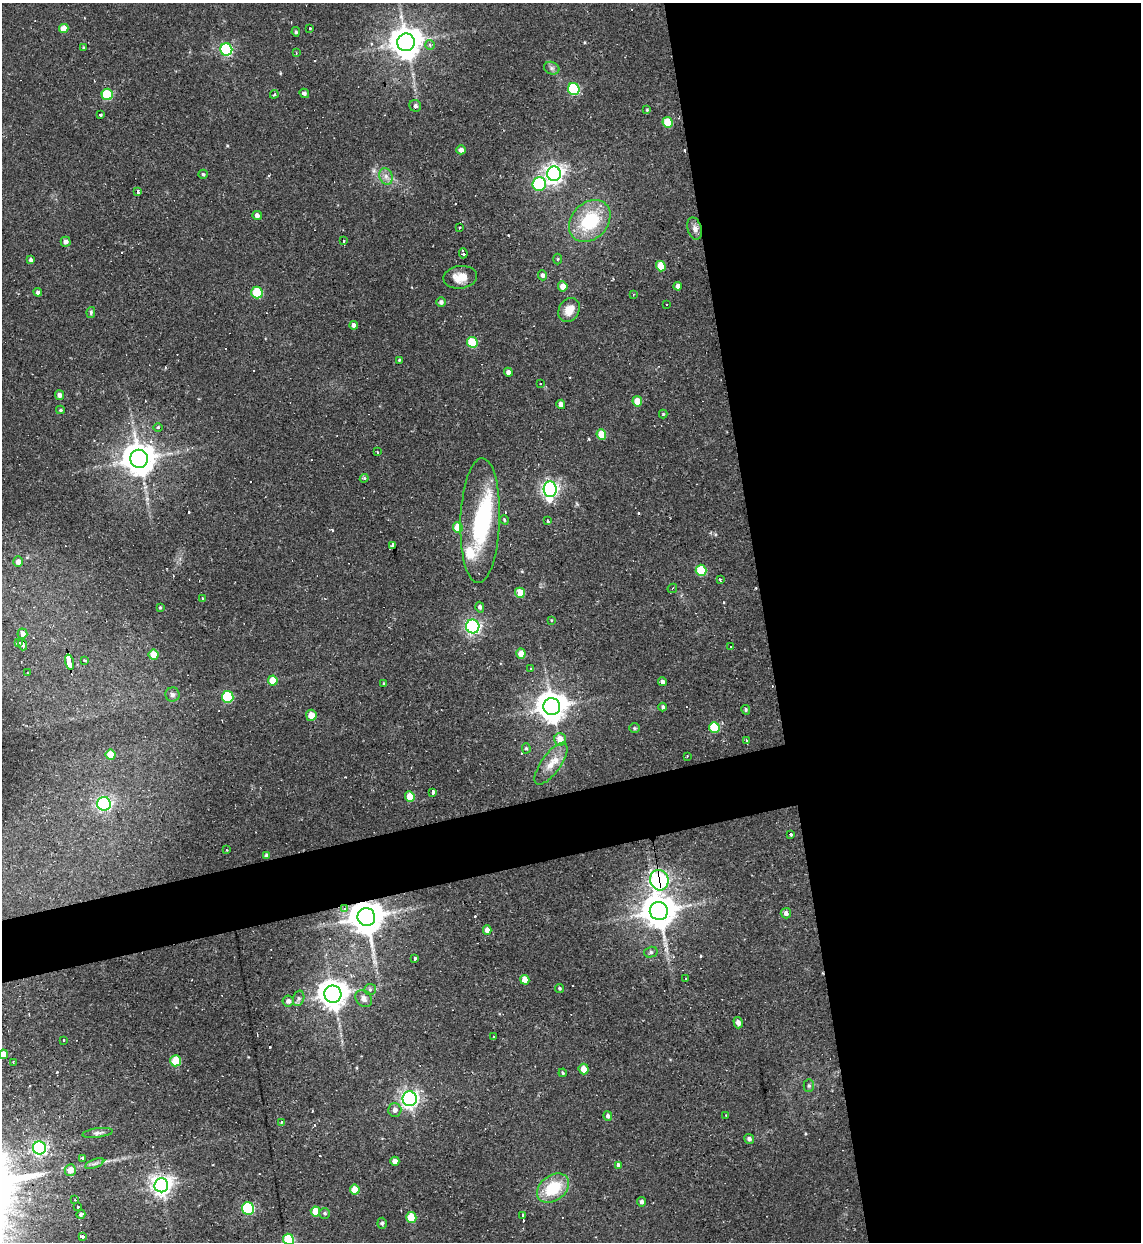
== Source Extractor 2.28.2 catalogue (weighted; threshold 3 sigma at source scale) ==
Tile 8 of 4 x 4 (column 4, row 2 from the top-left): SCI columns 3669-4807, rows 2483-3722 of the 4944 x 4963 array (HDU 1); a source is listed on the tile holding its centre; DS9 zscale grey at full resolution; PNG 1143 x 1244 px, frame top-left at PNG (2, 3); each listed source drawn as its Kron ellipse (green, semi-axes under 4 px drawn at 4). Shown black and unused: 36% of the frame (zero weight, under 2 of 3 exposures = <1% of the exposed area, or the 3 px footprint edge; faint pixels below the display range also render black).
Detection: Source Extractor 2.28.2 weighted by HDU 2 'WHT'; one run over the whole footprint, this tile lists its part. Background 0.0631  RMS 0.0059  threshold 0.0265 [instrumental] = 3 sigma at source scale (4.5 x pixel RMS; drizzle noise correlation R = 1.50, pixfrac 1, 0.05/0.05 arcsec/px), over >= 5 px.
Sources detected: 187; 1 inside a brighter object's white glare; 23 cosmic-ray / hot-pixel residue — neither listed nor drawn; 2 inside a brighter listed object's ellipse — not listed separately; the other 161 listed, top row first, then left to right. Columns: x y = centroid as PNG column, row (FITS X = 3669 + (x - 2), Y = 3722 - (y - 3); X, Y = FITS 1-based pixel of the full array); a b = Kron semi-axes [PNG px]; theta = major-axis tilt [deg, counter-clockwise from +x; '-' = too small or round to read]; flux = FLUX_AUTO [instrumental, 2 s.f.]
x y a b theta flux
64 28 4 4 - 6.5
309 29 3 3 - 1.3
296 32 4 3 - 0.8
406 42 9 9 - 1000
430 45 5 5 - 1.3
83 48 4 3 - 0.65
226 49 6 6 - 68
296 53 4 3 - 0.7
552 68 8 6 -21 1.6
574 89 6 5 - 54
304 93 5 4 - 1.3
107 94 6 5 - 29
274 94 4 3 - 0.82
415 106 6 5 - 1.5
647 110 4 4 - 0.56
100 115 3 3 - 3.4
667 122 5 5 - 16
461 150 4 4 - 2.5
203 174 4 4 - 0.86
554 174 7 7 - 320
386 176 8 6 -70 2.6
539 184 7 6 - 56
137 191 4 3 - 4.8
257 215 4 4 - 2.3
590 221 23 18 46 33
459 227 3 3 - 1.1
695 229 11 7 -75 2.7
343 241 3 3 - 1.7
66 242 5 5 - 2.4
463 253 5 3 - 1.8
558 259 5 3 - 0.53
31 260 4 4 - 1.5
661 266 5 5 - 12
542 275 5 4 - 1.7
460 277 17 11 8 7.5
563 286 5 5 - 5
678 286 4 4 - 2.7
38 292 4 4 - 1.6
257 292 6 5 - 25
633 294 3 2 - 0.61
441 302 4 4 - 1.6
666 304 2 2 - 0.38
569 310 13 10 59 6.9
91 312 5 4 - 1.1
354 325 4 4 - 2.2
472 342 5 5 - 25
399 360 4 3 - 0.6
508 372 5 4 - 2.3
540 384 3 3 - 0.47
59 395 5 4 - 2.2
637 401 5 5 - 7.3
561 404 4 4 - 3.1
60 410 4 3 - 0.72
663 414 4 4 - 0.53
158 427 5 3 - 0.65
601 434 5 5 - 13
377 452 3 2 - 0.76
139 459 9 9 - 1200
364 478 4 4 - 0.93
550 489 8 6 -85 200
504 520 5 4 - 0.83
480 521 62 19 88 53
547 521 3 3 - 1.3
458 528 5 5 - 15
392 545 4 3 - 35
18 562 5 5 - 2.5
701 570 6 5 - 24
720 580 3 2 - 1
672 588 5 3 - 0.65
520 593 5 5 - 15
202 599 3 3 - 2.7
480 607 5 4 - 1.2
160 608 3 3 - 0.56
551 620 4 2 - 0.4
473 626 7 6 - 140
22 634 5 5 - 2.9
18 643 3 3 - 2.5
23 644 6 3 -73 3.7
731 647 2 2 - 0.66
521 654 5 4 - 6
153 655 5 5 - 11
85 660 4 3 - 0.7
69 662 8 3 -75 44
530 669 3 3 - 1.7
27 673 3 3 - 0.83
273 681 5 5 - 11
662 682 4 4 - 2
384 683 4 3 - 0.72
172 695 7 7 - 1.7
228 697 6 5 - 38
552 707 8 8 - 910
663 707 4 3 - 1.2
746 710 5 4 - 0.99
311 715 5 5 - 7.6
714 727 5 5 - 32
634 728 5 4 - 0.82
560 739 6 6 - 6.4
746 741 3 3 - 4.5
526 748 5 4 - 0.81
110 755 5 5 - 10
687 756 3 3 - 0.42
551 764 25 9 54 8
432 792 3 3 - 16
410 797 5 5 - 9.2
104 804 7 6 - 130
791 834 3 3 - 4.5
226 850 4 3 - 0.5
266 855 4 4 - 1.5
659 880 10 9 - 98
344 909 3 3 - 6.2
659 911 9 9 - 1200
786 913 5 5 - 2.5
366 917 9 8 - 1500
487 930 4 4 - 3.7
651 952 7 5 15 1.3
414 959 3 3 - 1.8
685 979 3 3 - 1.6
525 980 5 4 - 7.7
560 988 4 4 - 0.75
370 989 6 5 - 1.1
333 994 8 8 - 780
299 998 8 5 74 1.5
364 999 9 7 -48 3.2
288 1001 5 5 - 2.3
738 1023 5 4 - 2.5
494 1037 2 2 - 0.43
63 1040 3 3 - 1.2
3 1054 4 4 - 6.4
175 1061 5 5 - 18
13 1062 4 3 - 0.77
584 1069 5 5 - 6.8
563 1073 4 4 - 0.68
809 1086 6 5 - 1.2
410 1099 7 7 - 210
395 1110 6 6 - 2.8
608 1116 4 4 - 1.4
726 1116 2 2 - 0.64
281 1122 3 3 - 0.95
97 1133 15 5 7 2
749 1139 5 5 - 1.9
39 1148 6 6 - 120
82 1159 3 3 - 3.6
395 1161 5 4 - 3.1
95 1164 10 3 21 1.5
618 1165 4 3 - 2
70 1170 6 5 - 6
161 1185 7 7 - 380
553 1188 18 12 36 22
355 1190 5 4 - 9.9
75 1200 3 2 - 0.53
642 1202 5 4 - 1.5
78 1207 3 2 - 1.1
248 1208 6 6 - 45
315 1211 5 4 - 10
325 1213 5 5 - 1
81 1214 4 4 - 1.2
522 1216 3 3 - 2.1
411 1217 5 5 - 15
382 1223 5 4 - 1
82 1237 3 3 - 5.6
288 1239 5 5 - 34
Overlapping masked pixels (flux is a lower limit): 4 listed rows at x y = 69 662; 659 880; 344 909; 366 917
Isophote crosses this tile's border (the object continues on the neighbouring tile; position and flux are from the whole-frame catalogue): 2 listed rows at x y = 3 1054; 288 1239